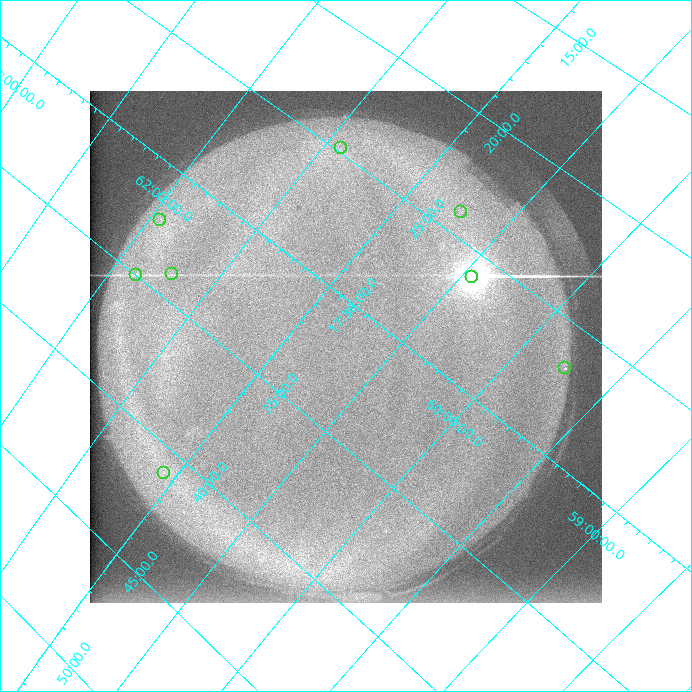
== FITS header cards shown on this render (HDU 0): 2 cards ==
NAXIS1  =                  512 /
NAXIS2  =                  512 /

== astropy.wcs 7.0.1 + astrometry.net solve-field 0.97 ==
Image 512 x 512 px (HDU 0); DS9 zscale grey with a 90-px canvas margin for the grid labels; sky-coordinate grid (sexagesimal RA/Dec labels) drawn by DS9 from the SOLVED WCS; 8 Tycho-2 reference stars matched to detected sources circled (green)
Header WCS: none
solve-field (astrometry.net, Tycho-2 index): SOLVED blind (the file carries no WCS)
Solved WCS: RA---TAN-SIP/DEC--TAN-SIP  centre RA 17:31:38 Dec +60:43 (262.91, +60.72 deg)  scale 19.2 x 19.6 arcsec/px (non-square pixels)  FOV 163.9' x 167.6'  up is -49 deg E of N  parity normal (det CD < 0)
(file carries no celestial WCS; the grid is the blind solution)
Tycho-2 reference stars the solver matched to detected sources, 8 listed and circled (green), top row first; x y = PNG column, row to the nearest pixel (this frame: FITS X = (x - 90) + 1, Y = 512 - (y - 91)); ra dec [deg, ICRS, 3 dp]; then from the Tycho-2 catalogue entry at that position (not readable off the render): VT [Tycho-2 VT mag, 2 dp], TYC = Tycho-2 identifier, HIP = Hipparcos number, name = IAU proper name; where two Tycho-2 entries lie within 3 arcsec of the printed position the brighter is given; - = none
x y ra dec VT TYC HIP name
341 148 261.200 +61.423 9.12 4198-1620-1 - -
461 212 260.999 +60.726 8.84 4198-1772-1 85144 -
160 220 263.082 +61.949 9.14 4203-1229-1 - -
172 274 263.487 +61.716 8.85 4199-1328-1 - -
136 275 263.748 +61.875 5.28 4199-1513-1 86036 -
472 277 261.496 +60.452 9.57 4199-1140-1 - -
565 368 261.674 +59.749 9.69 3900-447-1 85374 -
164 473 265.234 +61.066 9.04 4199-960-1 - -